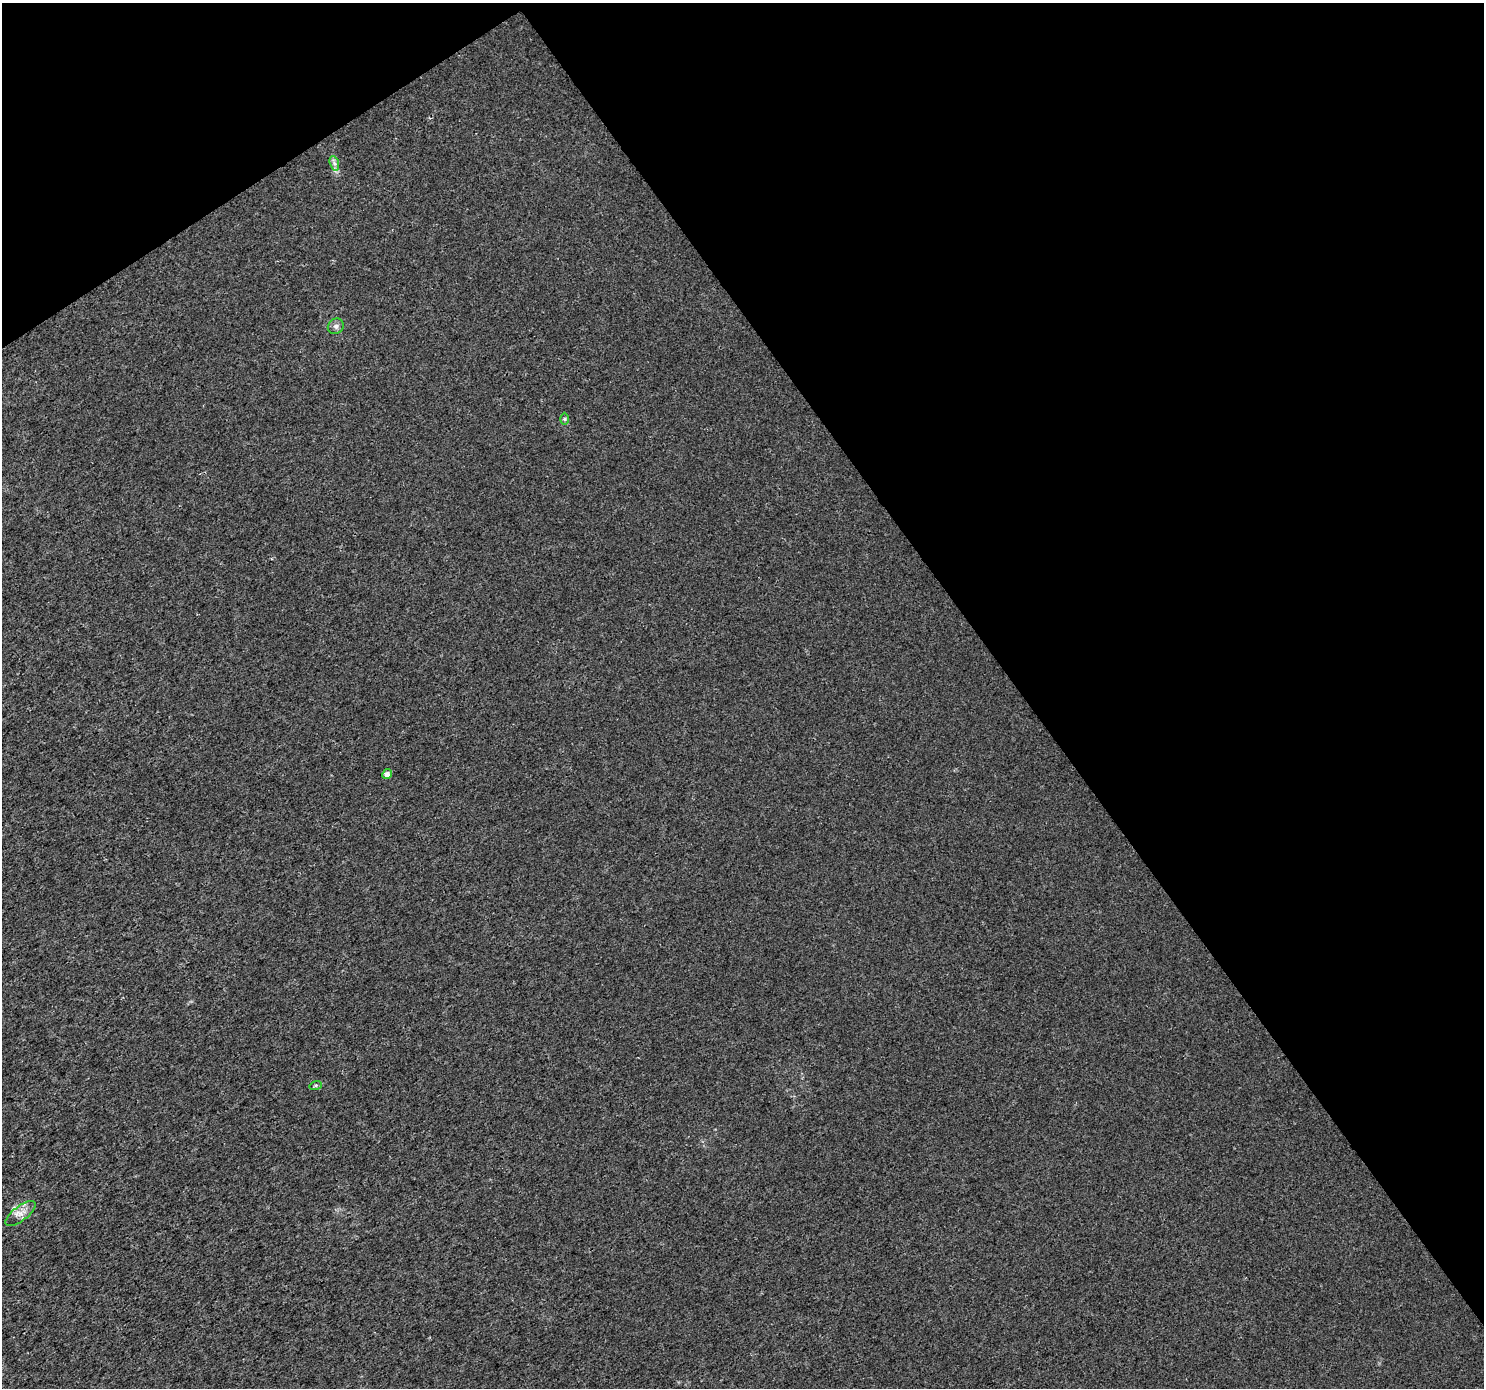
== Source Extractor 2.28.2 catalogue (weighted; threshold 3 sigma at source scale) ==
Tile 3 of 4 x 4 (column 3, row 1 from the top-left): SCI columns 2970-4451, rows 4346-5731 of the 5933 x 5856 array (HDU 1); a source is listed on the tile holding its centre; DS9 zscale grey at full resolution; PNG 1486 x 1390 px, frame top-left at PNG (2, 3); each listed source drawn as its Kron ellipse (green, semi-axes under 4 px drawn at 4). Shown black and unused: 36% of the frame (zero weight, under 3 of 4 exposures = <1% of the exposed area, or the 3 px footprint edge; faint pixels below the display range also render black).
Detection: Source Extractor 2.28.2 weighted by HDU 2 'WHT'; one run over the whole footprint, this tile lists its part. Background 0.00147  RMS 0.0022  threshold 0.01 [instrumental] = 3 sigma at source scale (4.5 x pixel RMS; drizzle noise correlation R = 1.50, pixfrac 1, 0.0396/0.0396 arcsec/px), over >= 5 px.
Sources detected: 7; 1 inside a brighter listed object's ellipse — not listed separately; the other 6 listed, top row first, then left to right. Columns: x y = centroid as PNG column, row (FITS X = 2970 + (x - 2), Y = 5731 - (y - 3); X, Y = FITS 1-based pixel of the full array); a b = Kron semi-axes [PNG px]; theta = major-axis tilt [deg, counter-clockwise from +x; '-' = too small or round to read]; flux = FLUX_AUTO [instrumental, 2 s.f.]
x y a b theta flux
334 163 7 4 -71 0.61
336 326 8 7 - 0.79
565 419 6 4 90 0.3
387 774 5 4 - 1.2
316 1085 6 4 18 0.3
21 1213 18 7 38 1.8